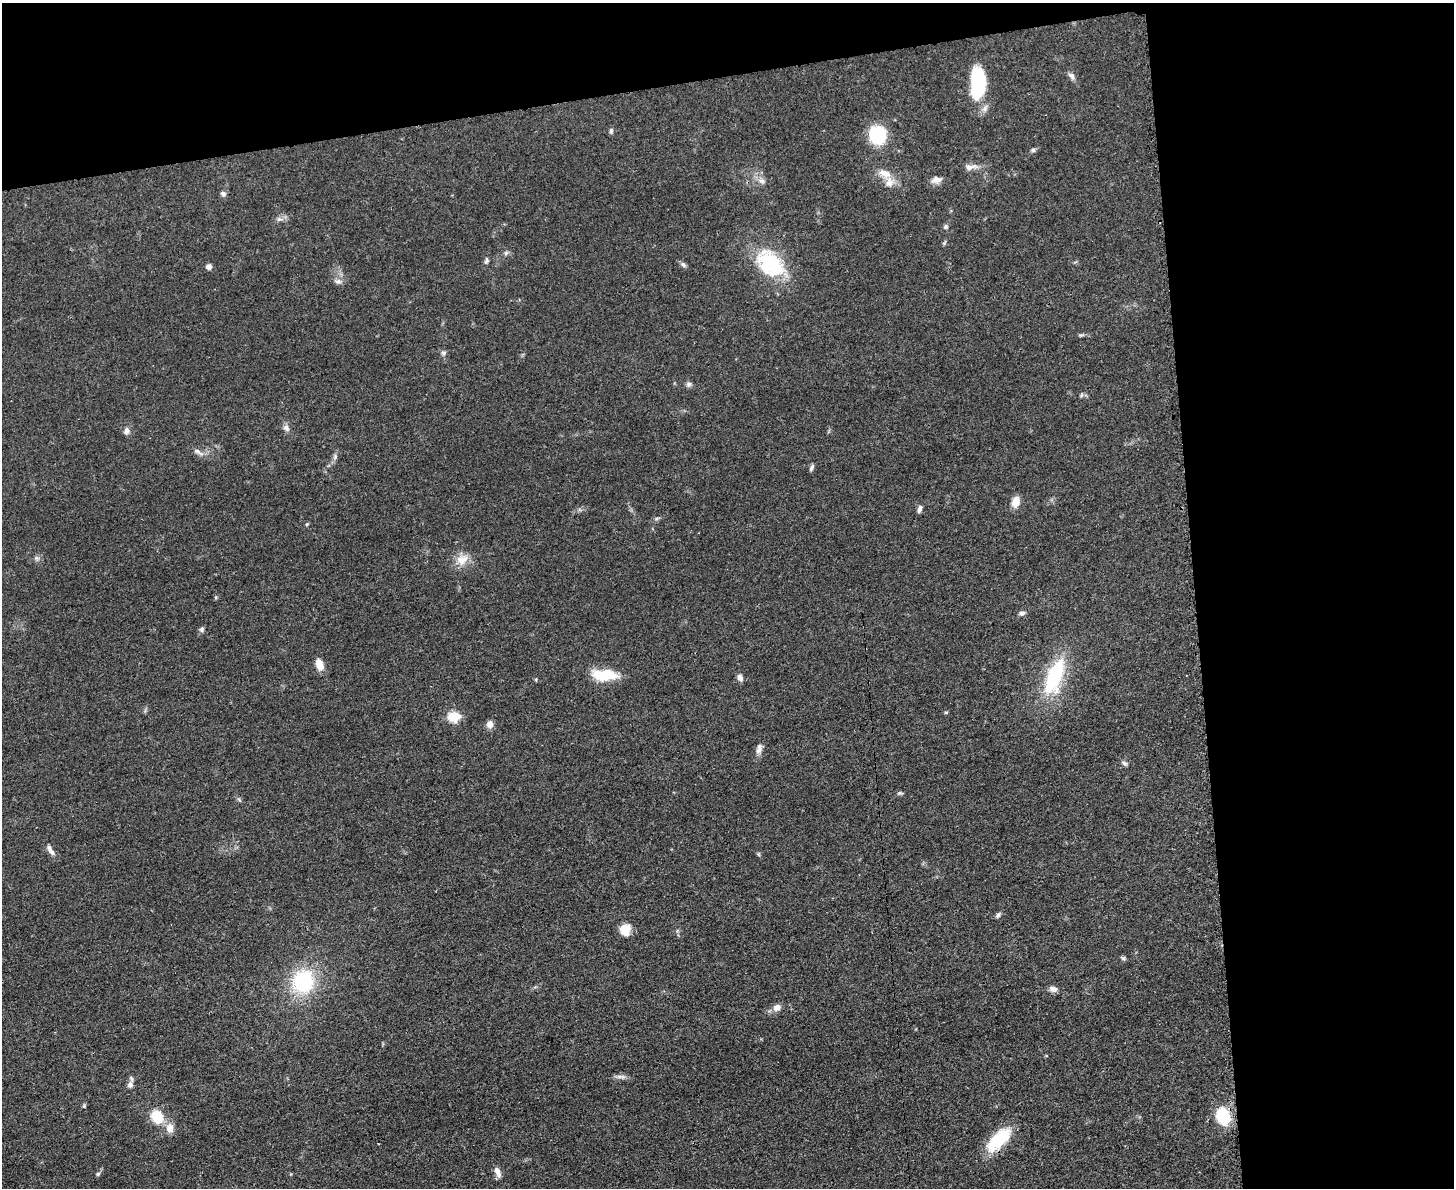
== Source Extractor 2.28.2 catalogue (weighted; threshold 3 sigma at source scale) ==
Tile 3 of 3 x 4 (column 3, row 1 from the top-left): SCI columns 3045-4496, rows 3568-4753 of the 4749 x 4765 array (HDU 1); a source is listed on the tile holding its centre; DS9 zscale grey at full resolution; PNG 1456 x 1190 px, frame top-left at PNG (2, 3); no overlay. Shown black and unused: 24% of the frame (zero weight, under 3 of 4 exposures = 2% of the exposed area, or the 3 px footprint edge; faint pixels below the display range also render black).
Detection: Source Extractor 2.28.2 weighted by HDU 2 'WHT'; one run over the whole footprint, this tile lists its part. Background 0.0457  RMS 0.0051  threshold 0.023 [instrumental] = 3 sigma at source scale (4.5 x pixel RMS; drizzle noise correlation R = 1.50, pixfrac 1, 0.05/0.05 arcsec/px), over >= 5 px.
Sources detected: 65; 1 inside a brighter listed object's ellipse — not listed separately; the other 64 listed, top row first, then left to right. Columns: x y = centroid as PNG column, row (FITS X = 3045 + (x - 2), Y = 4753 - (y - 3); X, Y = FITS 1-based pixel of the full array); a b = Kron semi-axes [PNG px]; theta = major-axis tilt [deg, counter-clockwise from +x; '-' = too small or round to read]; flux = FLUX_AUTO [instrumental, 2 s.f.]
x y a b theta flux
1072 76 11 6 -52 2.1
978 84 35 16 90 31
611 131 8 5 83 1.1
877 135 15 13 -72 30
1033 150 6 6 - 1
971 167 21 7 7 3.6
885 173 19 10 -25 6.2
936 180 15 9 12 3.2
762 181 11 7 -19 2.5
223 194 7 6 - 1.5
279 219 8 5 7 1.7
946 227 6 5 - 1.2
506 253 7 5 46 1.1
486 260 10 5 78 1.2
683 264 8 6 -40 1.3
770 264 37 25 -46 39
209 267 5 5 - 3.1
338 281 10 7 -11 2.1
443 353 7 6 - 1.2
689 384 7 7 - 1.4
1081 395 7 5 60 0.81
286 428 10 7 -59 2.2
126 431 9 7 68 2.1
198 452 16 6 -33 2.5
335 457 8 6 -78 1.3
812 467 9 4 63 1.2
1015 502 11 8 76 6.1
920 509 9 5 66 1.9
657 518 6 4 19 0.81
307 524 5 5 - 0.63
37 558 6 6 - 1.2
462 559 18 14 35 7
1022 613 8 6 9 1.6
202 629 7 6 - 1.2
319 665 11 6 -73 6.7
604 675 29 12 -2 17
1054 677 40 15 70 44
740 678 8 6 -68 2.2
536 679 5 3 - 0.48
946 712 6 3 18 0.53
454 717 6 5 - 40
490 724 9 8 - 2.7
759 749 14 7 72 2.7
1124 763 9 5 -33 1.2
900 793 7 4 -8 0.91
239 800 8 3 -45 0.77
51 851 12 7 -45 2.6
758 854 6 4 -89 0.63
998 915 8 5 52 1.1
625 929 12 11 - 7.7
1123 958 6 5 - 0.93
303 982 23 21 76 40
1053 989 10 6 -17 2.7
777 1007 10 8 30 3
1046 1056 5 3 - 0.4
621 1077 15 5 -6 2.1
130 1085 9 8 - 2.2
84 1106 6 5 - 0.76
157 1116 12 10 -60 16
1223 1116 14 10 -76 30
170 1128 11 8 -90 4.9
999 1140 35 15 45 22
498 1172 15 6 -67 3.2
98 1174 6 5 - 0.84
Overlapping masked pixels (flux is a lower limit): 1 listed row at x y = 999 1140